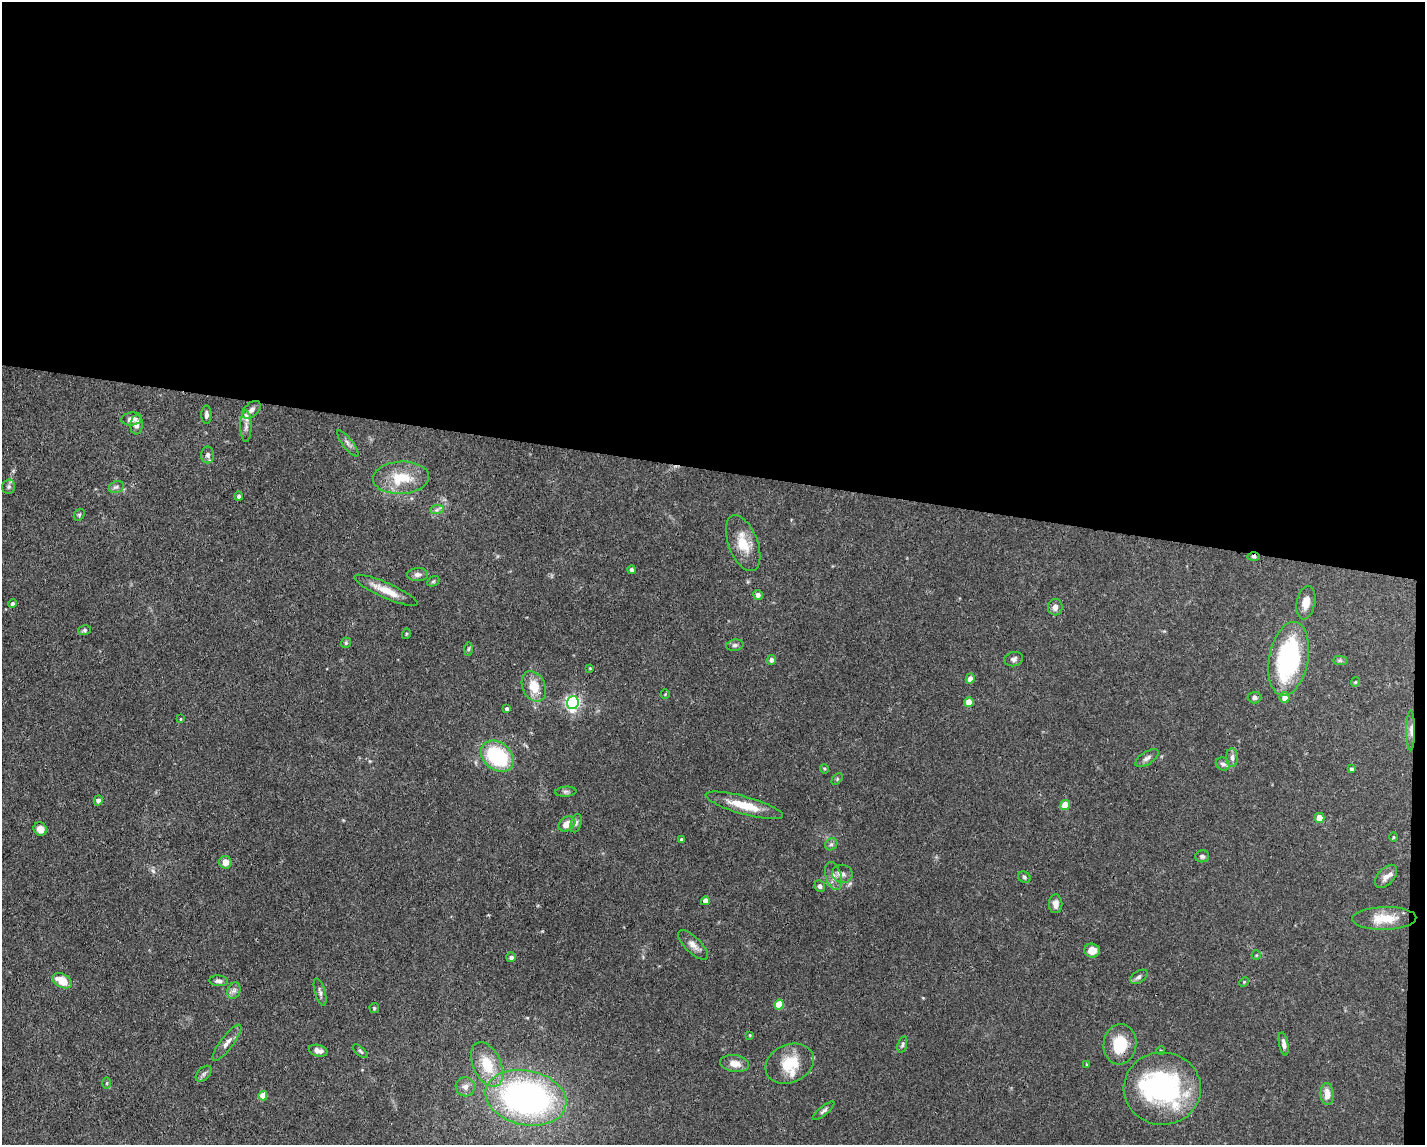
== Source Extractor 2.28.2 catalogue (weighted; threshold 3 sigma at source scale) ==
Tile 3 of 3 x 4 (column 3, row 1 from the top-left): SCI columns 2956-4378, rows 3430-4572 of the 4598 x 4572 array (HDU 1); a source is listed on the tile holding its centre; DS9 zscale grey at full resolution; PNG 1427 x 1147 px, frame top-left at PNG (2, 2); each listed source drawn as its Kron ellipse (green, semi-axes under 4 px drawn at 4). Shown black and unused: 42% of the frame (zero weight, under 3 of 4 exposures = <1% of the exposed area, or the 3 px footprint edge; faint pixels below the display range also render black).
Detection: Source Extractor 2.28.2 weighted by HDU 2 'WHT'; one run over the whole footprint, this tile lists its part. Background 0.0928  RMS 0.0042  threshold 0.0191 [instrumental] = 3 sigma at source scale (4.5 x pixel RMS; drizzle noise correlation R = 1.50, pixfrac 1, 0.05/0.05 arcsec/px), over >= 5 px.
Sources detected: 110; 1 too faint to see at this stretch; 2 inside a brighter object's white glare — neither listed nor drawn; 3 inside a brighter listed object's ellipse — not listed separately; the other 104 listed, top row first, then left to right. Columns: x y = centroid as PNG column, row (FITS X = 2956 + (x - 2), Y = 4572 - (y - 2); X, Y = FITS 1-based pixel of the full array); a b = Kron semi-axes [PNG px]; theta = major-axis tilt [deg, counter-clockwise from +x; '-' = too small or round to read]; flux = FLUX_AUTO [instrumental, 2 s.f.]
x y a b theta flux
251 410 11 6 43 2.1
206 415 9 5 89 1.3
132 419 10 6 6 2.9
137 425 9 6 86 2.3
246 426 16 5 -90 2.1
348 443 16 5 -52 1.6
208 455 8 6 89 1.4
401 478 28 16 3 13
9 487 7 6 - 0.97
116 487 8 6 22 1.2
239 496 4 4 - 1
437 510 7 4 3 0.86
79 515 6 5 - 0.61
743 543 29 14 -69 9.5
1254 557 6 4 0 0.86
632 570 4 4 - 1.2
418 575 10 6 2 1.6
433 581 6 4 31 0.59
386 590 34 7 -24 7.4
758 595 5 5 - 1.6
1306 603 17 9 79 4.1
12 604 4 4 - 1.2
1055 607 8 7 - 2
85 630 6 5 - 0.72
406 634 5 3 - 0.41
346 643 5 4 - 0.59
735 645 9 5 10 1.1
469 649 6 4 88 0.66
1014 659 9 7 14 1.4
1289 659 37 19 79 61
771 660 5 4 - 1.6
1340 660 7 4 0 0.76
590 668 4 3 - 0.38
970 678 5 4 - 3.2
1355 682 5 4 - 0.46
534 686 16 11 -66 8
665 694 4 4 - 0.43
1285 697 5 5 - 3.7
1254 698 7 6 - 0.96
969 702 5 5 - 5.6
573 703 6 6 - 100
507 709 4 3 - 1.3
181 719 4 3 - 0.41
1411 730 20 4 -90 2.2
497 756 18 13 -39 32
1232 757 9 6 -88 1.5
1147 758 13 6 33 1.7
1223 764 7 6 - 1.3
824 769 5 4 - 0.45
1352 769 4 4 - 0.71
837 779 7 4 47 0.62
566 792 10 5 5 1.1
98 801 5 4 - 1.6
744 805 40 9 -16 10
1065 805 5 4 - 8.9
1319 818 5 5 - 7.5
576 823 9 5 74 1.2
567 824 9 7 30 4.6
40 829 7 6 - 3.2
1393 837 4 3 - 0.39
681 839 3 3 - 0.59
831 844 7 5 43 0.98
1202 856 7 6 - 1.1
225 862 6 6 - 3.2
842 874 10 9 - 2.1
833 876 14 7 -73 2.8
1386 876 14 8 48 2.5
1024 877 7 5 -34 0.74
820 886 6 5 - 1.1
705 901 4 4 - 2.5
1056 904 9 6 -88 2.2
1384 918 32 11 2 9.9
693 945 19 7 -45 3
1092 950 7 7 - 4.2
1256 955 5 4 - 0.48
511 957 5 4 - 1.5
1139 977 10 6 33 1.2
62 981 10 6 -29 7.6
219 981 9 5 -6 1.4
1244 982 5 4 - 0.43
234 991 8 6 70 1.5
320 992 14 5 -74 1.3
779 1004 5 4 - 12
374 1008 5 4 - 0.54
750 1035 4 4 - 0.33
227 1043 22 6 53 2.8
902 1044 8 4 74 0.85
1120 1044 20 16 81 12
1284 1044 12 4 -80 1.8
318 1051 9 5 -14 2
360 1051 9 3 -40 0.72
1161 1051 4 3 - 0.53
735 1064 14 8 -8 4
790 1064 25 19 23 12
487 1065 23 14 -66 12
1087 1065 4 2 - 0.44
204 1074 9 6 45 1.2
107 1083 6 4 89 0.53
465 1087 9 9 - 2.3
1162 1089 38 36 -2 67
1327 1094 11 6 -86 3.8
263 1096 4 4 - 5.2
526 1098 41 27 -12 130
824 1111 13 4 40 1.1
Overlapping masked pixels (flux is a lower limit): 3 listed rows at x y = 1254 557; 1411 730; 1120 1044